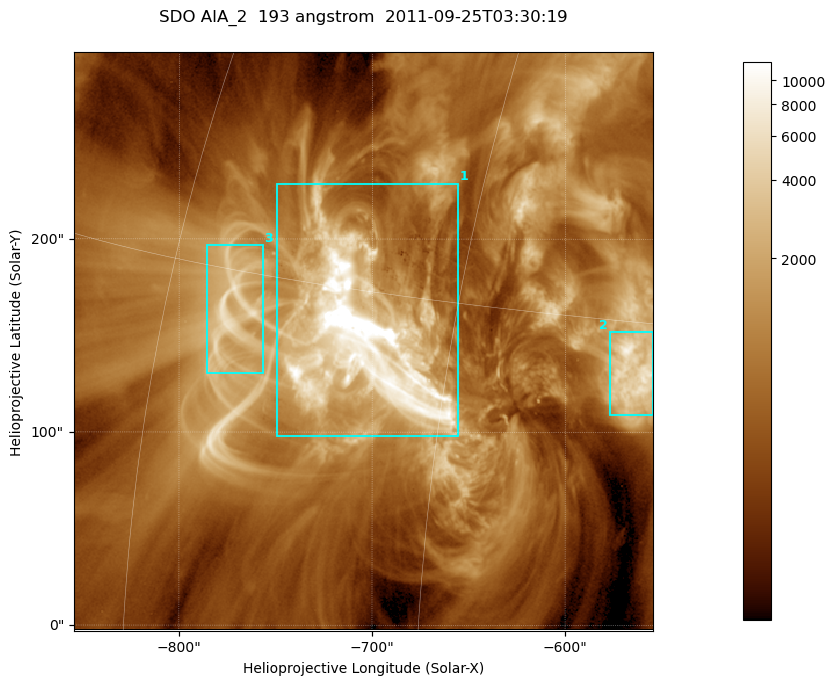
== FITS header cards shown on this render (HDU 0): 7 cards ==
TELESCOP= 'SDO     '           /
INSTRUME= 'AIA_2   '           /
WAVELNTH=                  193 /
WAVEUNIT= 'angstrom'           /
DATE-OBS= '2011-09-25T03:30:19.84' /
CTYPE1  = 'HPLN-TAN'           /
CTYPE2  = 'HPLT-TAN'           /

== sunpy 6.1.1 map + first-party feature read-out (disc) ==
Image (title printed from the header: SDO AIA_2  193 angstrom  2011-09-25T03:30:19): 499 x 499 px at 0.601 arcsec/px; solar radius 957 arcsec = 1592 px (partial field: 3.1% of the solar disc is inside the frame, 100% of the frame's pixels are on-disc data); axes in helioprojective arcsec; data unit not stated in the header (colour bar unlabelled)
Orientation: roll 0.0579 deg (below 1 deg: not rotated)
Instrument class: DISC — disc imager (sunpy class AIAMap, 193 A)
Bright regions (active regions / flare kernels): reference = the on-disc median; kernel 5 px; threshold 5 sigma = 2203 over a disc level ~662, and >= 1.15x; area >= 249 px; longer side >= 6 px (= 3.6 arcsec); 3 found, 3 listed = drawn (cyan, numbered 1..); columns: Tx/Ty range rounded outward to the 2 arcsec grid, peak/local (2 s.f.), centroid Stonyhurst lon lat
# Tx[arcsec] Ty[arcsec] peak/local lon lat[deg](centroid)
1 -750..-654 98..230 75 -49 +13
2 -578..-554 108..152 12 -37 +13
3 -786..-756 130..198 9.1 -56 +14